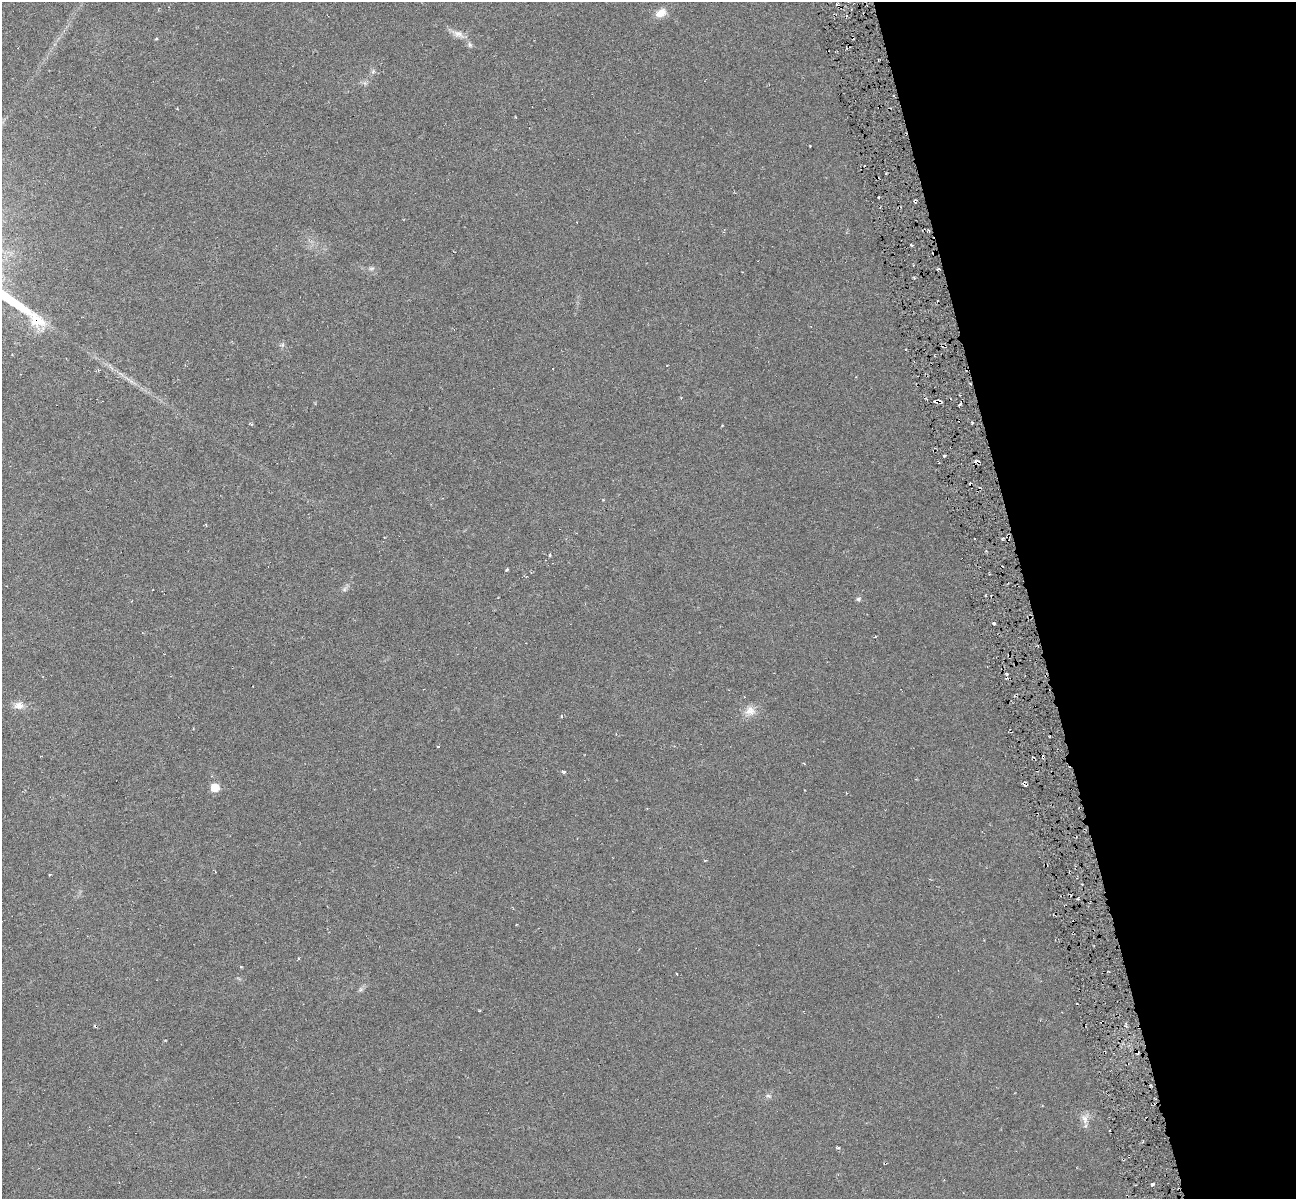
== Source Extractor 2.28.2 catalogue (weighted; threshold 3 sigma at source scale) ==
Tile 12 of 4 x 4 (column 4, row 3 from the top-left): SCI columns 3883-5176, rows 1292-2488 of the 5176 x 4928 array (HDU 1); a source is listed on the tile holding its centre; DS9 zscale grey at full resolution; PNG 1298 x 1201 px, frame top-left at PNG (2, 2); no overlay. Shown black and unused: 21% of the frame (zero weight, under 3 of 6 exposures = <1% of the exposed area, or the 3 px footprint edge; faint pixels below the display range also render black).
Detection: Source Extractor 2.28.2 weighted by HDU 2 'WHT'; one run over the whole footprint, this tile lists its part. Background 0.00952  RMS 0.0053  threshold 0.0215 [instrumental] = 3 sigma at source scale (4.09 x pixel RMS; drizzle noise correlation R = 1.36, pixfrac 0.8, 0.0396/0.0396 arcsec/px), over >= 5 px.
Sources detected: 46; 6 cosmic-ray / hot-pixel residue — not listed; the other 40 listed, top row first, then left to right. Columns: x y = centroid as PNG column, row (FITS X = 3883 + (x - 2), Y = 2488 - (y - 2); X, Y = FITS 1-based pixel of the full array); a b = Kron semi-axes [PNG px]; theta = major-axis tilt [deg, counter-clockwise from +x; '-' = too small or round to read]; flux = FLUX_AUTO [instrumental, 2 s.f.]
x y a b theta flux
661 13 15 10 29 5.1
458 34 15 9 -25 3.6
156 39 5 3 - 0.45
470 45 7 6 - 1.1
373 71 6 6 - 0.94
810 146 3 2 - 0.35
879 197 2 2 - 0.49
915 201 4 3 - 0.7
912 245 3 2 - 0.58
371 268 8 4 9 1
121 374 11 3 -29 1.6
938 401 9 3 -2 2.2
959 405 4 2 - 0.71
972 423 4 3 - 0.47
945 455 4 2 - 0.63
977 461 6 3 -9 1.8
206 525 4 3 - 0.42
974 538 3 3 - 1.4
1003 538 5 3 - 0.65
550 555 4 4 - 0.49
507 569 3 3 - 0.59
344 589 7 4 88 0.99
858 599 6 5 - 0.93
994 623 4 3 - 0.63
1006 674 4 3 - 0.7
19 705 13 10 -3 3.9
750 711 15 12 22 4.9
561 716 4 3 - 0.43
438 746 3 2 - 0.59
564 772 5 4 - 0.68
215 787 5 5 - 14
705 860 4 3 - 0.37
50 874 4 3 - 0.41
241 967 4 3 - 0.41
361 989 8 5 32 1.1
768 1096 8 4 -19 1
1085 1119 14 9 88 3.4
838 1148 5 3 - 0.53
885 1163 3 3 - 0.49
1152 1184 3 3 - 1.2
Overlapping masked pixels (flux is a lower limit): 4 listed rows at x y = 915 201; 938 401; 977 461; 885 1163